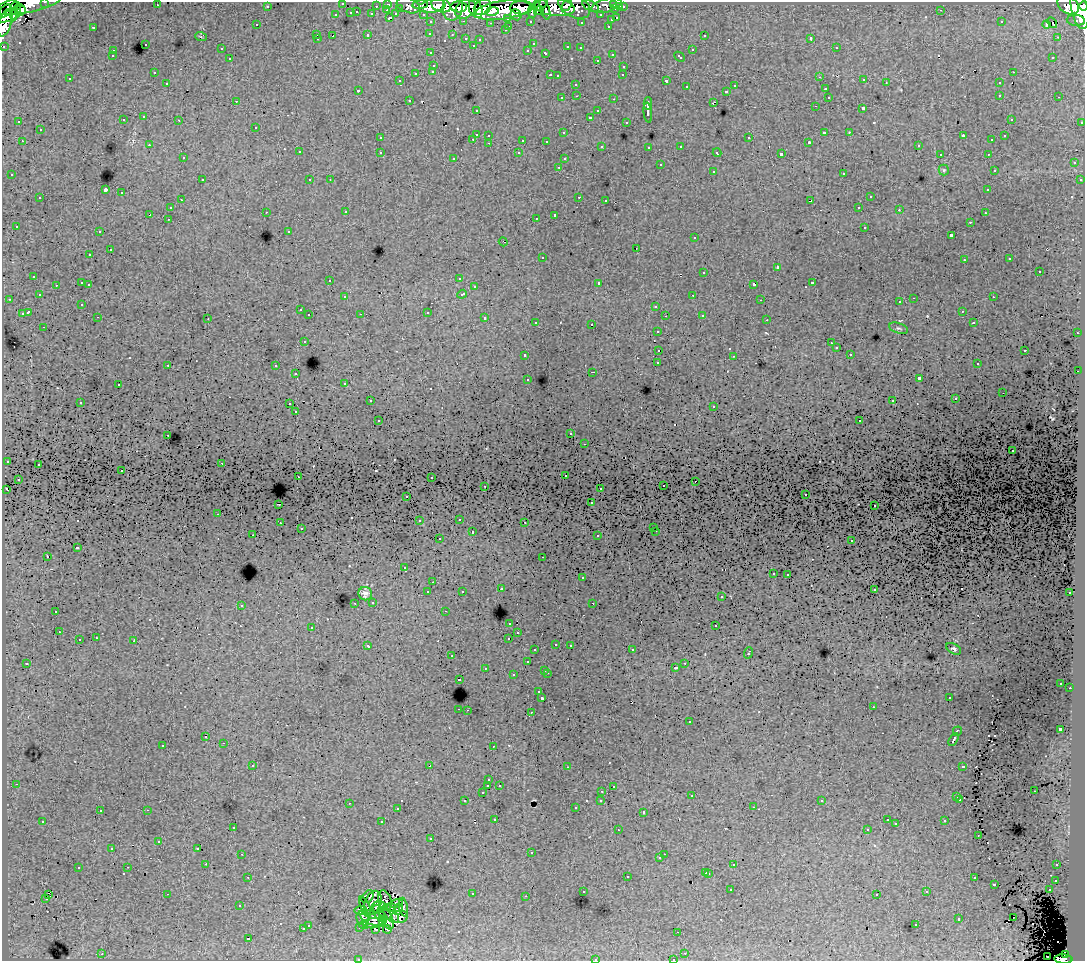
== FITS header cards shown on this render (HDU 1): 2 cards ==
NAXIS1  =                 1083
NAXIS2  =                  959

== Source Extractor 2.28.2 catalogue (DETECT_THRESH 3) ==
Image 1083 x 959 px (HDU 1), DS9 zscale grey, 1 PNG px = 1 image px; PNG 1087 x 963 px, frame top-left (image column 1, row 959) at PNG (2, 2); each listed source drawn as its Kron ellipse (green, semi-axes under 4 px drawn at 4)
Background 149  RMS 1.3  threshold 3.84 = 3 sigma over >= 5 px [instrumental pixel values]
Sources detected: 568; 3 with non-positive FLUX_AUTO (blend fragments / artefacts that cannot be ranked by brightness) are neither listed nor drawn; of the other 565, the 500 brightest by FLUX_AUTO listed and drawn (65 fainter detections omitted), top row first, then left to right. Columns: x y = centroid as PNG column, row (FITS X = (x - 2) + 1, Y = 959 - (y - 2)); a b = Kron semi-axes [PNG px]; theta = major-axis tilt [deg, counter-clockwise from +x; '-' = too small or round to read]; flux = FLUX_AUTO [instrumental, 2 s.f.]
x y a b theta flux
45 2 3 2 - 4100
343 3 3 3 - 610
28 4 33 8 12 140000
388 4 3 3 - 5800
614 4 3 3 - 8100
157 5 3 2 - 120
408 5 12 7 -19 18000
420 5 8 4 7 30000
441 5 10 7 -21 120000
540 5 8 3 31 50000
567 5 6 4 50 17000
607 5 15 6 15 25000
1068 5 12 8 -33 150000
16 6 5 3 - 24000
267 6 3 3 - 2000
376 6 3 2 - 1600
432 6 13 6 8 180000
574 6 17 11 -26 33000
590 6 9 5 -28 7300
1084 6 4 3 - 82000
452 7 13 10 84 140000
459 7 8 5 -3 79000
482 7 9 7 32 160000
554 7 20 9 -8 110000
620 7 3 3 - 1700
623 7 3 3 - 2900
400 8 3 3 - 1400
521 8 11 6 -4 220000
466 9 11 8 43 220000
476 9 10 6 -69 140000
545 9 10 4 -73 38000
615 9 3 3 - 7600
1080 9 20 8 -78 480000
20 10 5 5 - 69000
387 10 3 2 - 360
503 10 30 9 8 550000
539 10 5 3 - 57000
941 10 3 2 - 130
5 11 8 5 46 22000
492 11 7 4 10 85000
532 11 7 4 87 77000
15 12 8 4 69 84000
357 12 3 2 - 510
351 13 3 3 - 1100
372 14 3 3 - 1800
396 14 4 3 - 1400
423 14 3 2 - 2500
336 15 3 3 - 680
516 15 6 5 - 30000
601 15 3 3 - 2100
8 16 10 5 23 200000
389 18 3 3 - 1400
508 18 3 3 - 1600
617 18 3 3 - 810
611 20 3 3 - 410
1076 20 9 5 -5 18000
464 21 3 2 - 510
530 21 3 3 - 1900
431 22 3 3 - 2800
581 22 3 3 - 170
1001 22 3 2 - 150
5 23 14 6 71 240000
491 23 3 2 - 120
1052 23 6 2 -50 110
1047 24 4 3 - 900
257 25 3 2 - 120
509 26 3 2 - 510
608 26 3 2 - 650
93 27 3 2 - 1000
505 30 3 3 - 240
430 33 3 3 - 310
317 35 3 3 - 140
368 35 3 3 - 790
452 35 3 2 - 250
704 35 3 3 - 450
333 36 4 2 - 1500
201 37 6 3 -21 97
1057 37 3 2 - 110
466 38 3 3 - 650
811 38 3 3 - 18000
317 39 3 3 - 260
480 40 3 3 - 320
145 44 3 3 - 460
533 44 3 3 - 130
473 45 3 3 - 230
3 46 3 3 - 1500
568 47 4 3 - 790
580 48 3 3 - 300
836 48 3 2 - 440
221 49 3 3 - 330
528 50 3 3 - 290
692 50 3 3 - 710
113 51 3 3 - 450
431 53 3 3 - 360
546 53 4 3 - 590
612 54 3 3 - 530
112 56 3 3 - 260
680 57 6 3 -43 660
1053 57 3 3 - 230
230 59 3 3 - 480
597 60 3 3 - 340
434 65 3 3 - 580
624 66 3 3 - 470
433 71 3 3 - 480
154 72 3 3 - 230
1013 72 3 2 - 440
416 73 3 3 - 780
550 75 3 2 - 690
623 75 3 2 - 130
558 76 3 3 - 200
820 77 3 2 - 180
70 79 3 3 - 480
864 80 3 3 - 220
400 81 3 3 - 150
666 81 3 3 - 1700
886 82 2 2 - 100
167 83 3 3 - 380
999 83 3 3 - 500
576 84 3 3 - 420
735 86 3 3 - 480
687 87 3 3 - 360
825 89 3 3 - 500
358 90 3 3 - 220
726 91 3 3 - 600
1000 95 3 3 - 450
577 96 3 2 - 370
828 97 3 3 - 310
1059 97 3 2 - 280
562 98 3 3 - 280
614 99 3 2 - 700
409 100 3 3 - 360
236 101 3 2 - 140
713 103 4 2 - 690
648 104 6 3 90 3500
815 106 3 2 - 190
863 108 3 3 - 1900
476 110 3 3 - 280
598 111 3 3 - 360
648 113 10 3 -83 3500
144 117 3 3 - 470
590 117 3 3 - 2000
1011 119 3 3 - 320
123 120 3 3 - 460
179 120 3 2 - 290
19 122 3 2 - 190
626 122 3 3 - 280
1082 122 3 3 - 950
256 127 3 3 - 380
40 130 3 3 - 500
824 132 4 2 - 990
849 132 3 2 - 250
564 133 3 3 - 320
476 134 3 3 - 1500
489 135 3 3 - 370
963 136 4 3 - 760
1005 136 3 3 - 200
380 138 3 3 - 260
749 138 3 3 - 660
473 139 3 2 - 480
523 140 3 3 - 1200
992 140 3 3 - 140
22 141 3 2 - 460
546 141 3 3 - 150
809 142 3 3 - 130
489 143 3 2 - 410
149 145 3 2 - 250
918 145 3 3 - 340
602 146 3 3 - 200
681 146 3 3 - 340
649 147 3 3 - 330
299 152 3 3 - 420
380 152 3 3 - 470
519 153 3 3 - 430
717 153 4 2 - 170
781 154 4 3 - 2800
940 154 3 3 - 190
988 154 3 2 - 280
183 158 3 2 - 230
454 158 3 3 - 310
564 159 3 3 - 240
1074 163 3 3 - 310
660 165 3 3 - 700
559 167 3 2 - 400
944 170 5 5 - 130
994 170 3 3 - 240
713 171 3 3 - 550
844 173 3 3 - 790
12 175 3 3 - 320
202 180 3 2 - 330
310 180 3 3 - 260
330 180 3 2 - 97
1080 180 3 3 - 330
105 190 3 3 - 12000
988 190 3 3 - 320
122 193 3 3 - 710
579 197 3 2 - 690
870 197 3 3 - 630
40 198 3 3 - 440
181 200 3 2 - 280
606 200 3 2 - 240
810 201 4 3 - 870
859 207 3 2 - 260
170 208 3 3 - 490
899 210 3 2 - 210
266 212 3 2 - 330
346 212 3 3 - 280
985 213 3 2 - 220
150 215 4 3 - 870
555 215 4 3 - 2500
536 218 3 2 - 150
168 219 3 2 - 260
970 222 3 2 - 360
16 226 3 3 - 180
865 227 3 3 - 580
289 231 3 3 - 230
99 232 3 2 - 360
951 235 3 3 - 1800
694 238 3 3 - 300
503 242 4 2 - 100
636 248 3 2 - 330
110 250 3 3 - 850
90 255 3 3 - 380
542 257 3 3 - 480
1010 259 3 3 - 230
964 260 3 3 - 220
777 267 3 3 - 1100
704 272 3 3 - 560
1039 272 3 3 - 1000
34 276 3 3 - 390
459 278 3 2 - 170
330 280 3 2 - 240
82 283 3 3 - 870
599 283 3 3 - 2200
812 283 3 3 - 840
89 284 3 2 - 410
754 284 4 3 - 1800
56 285 3 2 - 260
474 287 3 3 - 390
462 294 5 3 - 630
39 295 3 3 - 170
693 295 3 2 - 430
345 297 3 3 - 330
993 297 3 2 - 260
914 298 3 2 - 690
9 299 3 2 - 290
761 300 3 2 - 96
900 302 3 3 - 320
82 304 3 3 - 170
656 306 3 3 - 590
300 310 3 2 - 220
962 311 3 2 - 240
28 312 4 3 - 2100
427 312 3 3 - 1300
22 314 3 3 - 1100
361 314 3 2 - 95
309 315 3 3 - 320
702 315 3 3 - 360
665 316 3 2 - 150
98 317 3 2 - 240
485 318 3 3 - 750
208 319 3 2 - 98
767 320 3 2 - 270
536 322 3 3 - 250
973 323 3 3 - 190
592 324 3 3 - 1100
44 327 3 2 - 330
898 328 10 5 -17 190
658 331 3 3 - 370
1077 333 3 2 - 490
304 341 3 3 - 420
831 343 3 2 - 110
836 348 3 3 - 410
658 350 3 3 - 660
1025 350 3 2 - 700
850 354 3 3 - 330
525 355 3 3 - 460
734 356 3 3 - 150
658 363 4 3 - 2800
977 364 3 3 - 280
168 365 3 2 - 360
276 366 3 3 - 540
1078 371 2 2 - 110
593 372 3 2 - 890
296 374 3 3 - 230
919 378 4 3 - 3700
528 379 3 3 - 320
345 383 3 3 - 330
118 385 3 2 - 380
1003 393 2 2 - 130
955 399 3 3 - 160
370 401 3 2 - 270
893 401 3 2 - 110
80 402 3 2 - 320
290 404 3 2 - 560
714 406 3 3 - 400
296 412 3 2 - 290
378 421 3 3 - 330
860 421 3 2 - 150
571 434 3 3 - 230
168 435 3 2 - 360
585 444 3 2 - 190
1013 451 3 3 - 240
7 461 3 3 - 290
222 463 2 2 - 220
38 464 3 3 - 250
122 471 3 2 - 380
565 475 3 2 - 200
298 476 2 2 - 140
431 477 3 2 - 300
18 479 3 3 - 440
695 481 3 2 - 170
485 486 3 2 - 440
663 486 3 3 - 280
600 488 3 2 - 270
6 489 3 2 - 98
806 494 3 2 - 150
407 496 3 2 - 150
591 503 3 3 - 250
279 504 3 2 - 760
874 506 2 2 - 140
218 514 3 2 - 410
459 519 3 2 - 500
419 521 3 3 - 290
525 522 3 2 - 190
280 523 3 2 - 370
653 527 3 2 - 170
301 529 3 3 - 200
656 531 3 2 - 470
472 532 3 3 - 660
253 535 3 2 - 260
598 536 3 3 - 390
439 539 3 3 - 450
852 541 3 3 - 320
77 548 4 3 - 1100
47 556 3 2 - 1300
543 557 3 2 - 210
405 568 4 3 - 280
773 573 3 3 - 370
788 574 3 2 - 440
582 578 3 3 - 650
433 582 3 2 - 140
501 589 3 3 - 370
874 589 3 3 - 420
462 591 3 3 - 240
428 592 3 3 - 780
1070 593 3 3 - 310
365 594 7 6 - 380
721 597 3 3 - 320
373 602 3 3 - 360
355 603 3 2 - 340
593 603 3 2 - 290
241 605 3 3 - 510
56 611 3 2 - 320
445 611 3 2 - 250
510 623 3 3 - 530
716 626 3 3 - 1500
312 627 3 3 - 460
59 632 3 2 - 280
518 633 3 3 - 260
96 638 3 2 - 380
508 638 3 2 - 250
79 640 3 3 - 780
134 641 3 3 - 960
556 644 3 3 - 400
570 645 3 2 - 370
368 646 4 3 - 480
954 649 8 5 -30 190
535 650 3 3 - 290
632 650 3 2 - 430
748 653 6 3 70 1000
452 656 3 2 - 180
527 662 3 3 - 540
27 663 3 3 - 150
685 663 3 2 - 310
485 668 3 2 - 290
675 668 3 3 - 260
545 670 3 2 - 510
547 673 3 2 - 600
513 675 3 3 - 450
459 679 3 3 - 900
1061 683 3 2 - 190
1070 688 2 2 - 360
539 692 3 3 - 320
542 698 3 3 - 2500
949 698 3 2 - 220
873 707 3 2 - 180
459 709 3 2 - 540
467 710 2 2 - 390
531 712 3 2 - 530
689 722 3 3 - 530
1060 729 4 3 - 3000
957 731 5 3 - 1000
206 737 3 2 - 120
954 739 7 3 58 1600
224 743 3 2 - 390
163 745 3 3 - 490
493 746 3 2 - 98
253 765 3 2 - 310
430 766 4 3 - 2100
963 766 4 3 - 930
567 767 3 2 - 270
489 780 3 3 - 290
16 784 3 2 - 340
499 785 3 3 - 380
488 786 3 3 - 1500
613 786 3 3 - 320
602 791 3 2 - 310
1034 791 3 2 - 160
482 793 3 3 - 350
692 796 3 2 - 150
957 797 3 3 - 260
960 799 3 3 - 270
601 800 3 3 - 360
465 801 3 3 - 390
822 801 3 3 - 250
349 803 3 2 - 390
753 807 3 2 - 380
576 808 3 3 - 320
397 809 3 3 - 250
147 810 3 2 - 590
100 811 3 3 - 400
644 812 3 3 - 440
495 819 3 3 - 280
887 820 3 3 - 180
43 821 3 3 - 400
945 821 3 3 - 460
382 822 3 3 - 1200
896 824 3 3 - 160
233 827 3 3 - 340
867 829 3 3 - 250
618 830 3 2 - 230
978 835 3 2 - 150
431 838 3 3 - 240
159 842 3 3 - 180
112 848 3 2 - 130
198 848 3 3 - 330
531 853 3 2 - 100
242 854 3 2 - 340
664 854 2 2 - 300
660 858 3 3 - 340
206 864 2 2 - 330
734 865 3 3 - 1400
1057 865 3 3 - 360
128 867 3 2 - 410
78 868 3 3 - 650
706 872 3 3 - 590
709 873 3 3 - 580
627 876 3 3 - 940
248 877 3 2 - 340
974 878 3 3 - 440
1056 880 3 3 - 380
994 884 3 3 - 930
731 890 3 2 - 220
1049 890 3 2 - 310
583 891 3 3 - 290
927 892 3 3 - 330
48 894 3 3 - 180
167 894 3 2 - 1200
472 894 3 3 - 510
877 894 3 3 - 250
526 896 3 2 - 200
368 897 7 5 45 530
46 899 3 2 - 260
385 900 10 6 -73 1000
373 903 13 8 67 1300
396 903 7 4 15 320
240 906 3 3 - 270
365 907 11 4 -67 810
378 907 7 6 - 470
392 907 4 4 - 340
403 907 9 3 -82 480
398 909 6 4 63 670
361 910 6 4 7 310
379 913 8 5 -61 490
391 914 11 6 -54 1100
399 917 9 6 10 650
363 918 7 6 - 320
373 918 12 6 -19 1400
1013 918 2 2 - 280
386 919 11 6 -64 460
959 919 3 3 - 600
382 921 3 2 - 210
373 923 10 5 3 450
308 925 3 3 - 460
364 925 4 2 - 250
916 925 3 2 - 270
360 927 3 3 - 230
303 929 3 3 - 580
375 929 3 2 - 120
387 929 4 2 - 140
678 932 2 2 - 99
248 939 3 3 - 1900
685 953 3 2 - 390
102 954 3 2 - 500
1065 955 4 3 - 57000
1047 956 2 2 - 420
358 959 3 2 - 170
595 959 3 3 - 550
673 959 3 2 - 120
1063 959 9 4 -3 110000
At the frame edge (FLAGS 8, measured only in part): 10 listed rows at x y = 45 2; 343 3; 28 4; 1084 6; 5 23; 3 46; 358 959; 595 959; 673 959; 1063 959
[65 fainter detections neither listed nor drawn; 3 non-positive-flux detections neither listed nor drawn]